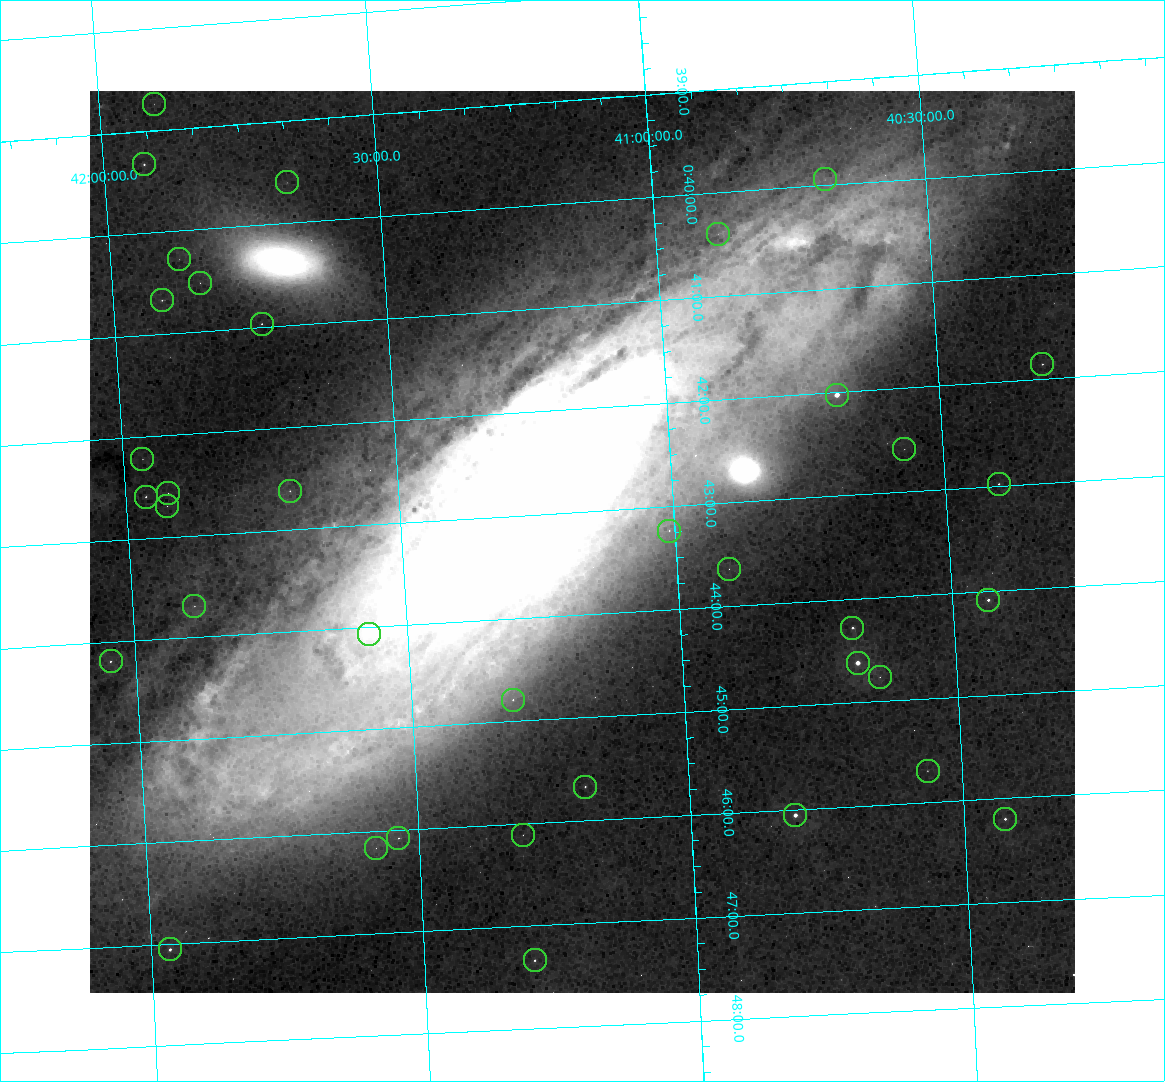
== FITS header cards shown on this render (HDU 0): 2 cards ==
NAXIS1  =                  985
NAXIS2  =                  902

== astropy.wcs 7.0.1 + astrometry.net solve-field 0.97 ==
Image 985 x 902 px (HDU 0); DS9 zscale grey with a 90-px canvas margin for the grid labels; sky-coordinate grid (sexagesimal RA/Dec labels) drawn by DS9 from the SOLVED WCS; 37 Tycho-2 reference stars matched to detected sources circled (green)
Header WCS: none
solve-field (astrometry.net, Tycho-2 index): SOLVED blind (the file carries no WCS)
Solved WCS: RA---TAN-SIP/DEC--TAN-SIP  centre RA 00:43:17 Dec +41:10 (10.82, +41.17 deg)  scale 6.6 arcsec/px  FOV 108.3' x 99.1'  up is -93 deg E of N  parity normal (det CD < 0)
(file carries no celestial WCS; the grid is the blind solution)
Tycho-2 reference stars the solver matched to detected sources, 37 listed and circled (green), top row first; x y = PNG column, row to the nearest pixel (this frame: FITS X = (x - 90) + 1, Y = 902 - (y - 91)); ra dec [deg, ICRS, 3 dp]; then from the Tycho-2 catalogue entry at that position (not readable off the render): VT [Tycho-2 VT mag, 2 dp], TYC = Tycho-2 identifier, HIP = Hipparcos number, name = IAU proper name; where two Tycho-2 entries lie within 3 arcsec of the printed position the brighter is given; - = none
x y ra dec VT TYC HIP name
154 104 9.686 +41.899 10.94 2792-364-1 - -
144 164 9.831 +41.925 9.21 2792-906-1 3091 -
825 179 9.985 +40.683 10.60 2788-2214-1 - -
287 182 9.900 +41.667 10.84 2792-468-1 - -
718 234 10.099 +40.885 10.62 2801-1998-1 - -
179 259 10.070 +41.874 10.89 2805-992-1 - -
200 283 10.131 +41.838 10.16 2805-1399-1 - -
162 300 10.168 +41.911 9.62 2805-1240-1 - -
262 324 10.242 +41.731 9.37 2805-1064-1 3223 -
1042 364 10.465 +40.309 9.52 2801-1469-1 - -
837 395 10.506 +40.688 7.08 2801-2025-1 3293 -
904 449 10.647 +40.570 10.34 2801-551-1 - -
142 459 10.555 +41.965 10.22 2805-1855-1 - -
999 484 10.745 +40.402 9.41 2801-1648-1 - -
290 491 10.656 +41.699 9.58 2805-789-1 - -
168 493 10.643 +41.922 9.90 2805-440-1 - -
146 497 10.648 +41.963 9.45 2805-695-1 - -
167 506 10.674 +41.926 10.79 2805-630-1 - -
669 531 10.809 +41.009 9.29 2801-2078-1 - -
729 569 10.910 +40.904 10.39 2801-1024-1 - -
988 600 11.021 +40.434 8.52 2801-872-1 3448 -
194 606 10.923 +41.887 10.15 2805-152-1 - -
852 628 11.070 +40.685 8.79 2801-887-1 3461 -
369 634 11.016 +41.571 9.16 2805-2199-1 3447 -
111 661 11.047 +42.046 9.45 2805-1072-1 - -
858 663 11.155 +40.679 7.40 2801-1704-1 3494 -
880 677 11.192 +40.640 10.24 2801-1263-1 - -
513 700 11.198 +41.314 9.30 2805-117-1 - -
928 771 11.424 +40.562 10.12 2801-712-1 - -
585 787 11.419 +41.190 9.14 2801-1743-1 - -
795 815 11.513 +40.809 7.62 2801-781-1 3597 -
1005 819 11.549 +40.425 9.02 2801-362-1 - -
523 835 11.528 +41.309 10.33 2805-477-1 - -
398 838 11.520 +41.537 9.90 2805-700-1 - -
376 848 11.541 +41.579 10.76 2805-679-1 - -
170 949 11.763 +41.965 9.06 2805-1867-1 3677 -
535 960 11.834 +41.299 9.43 2805-39-1 - -